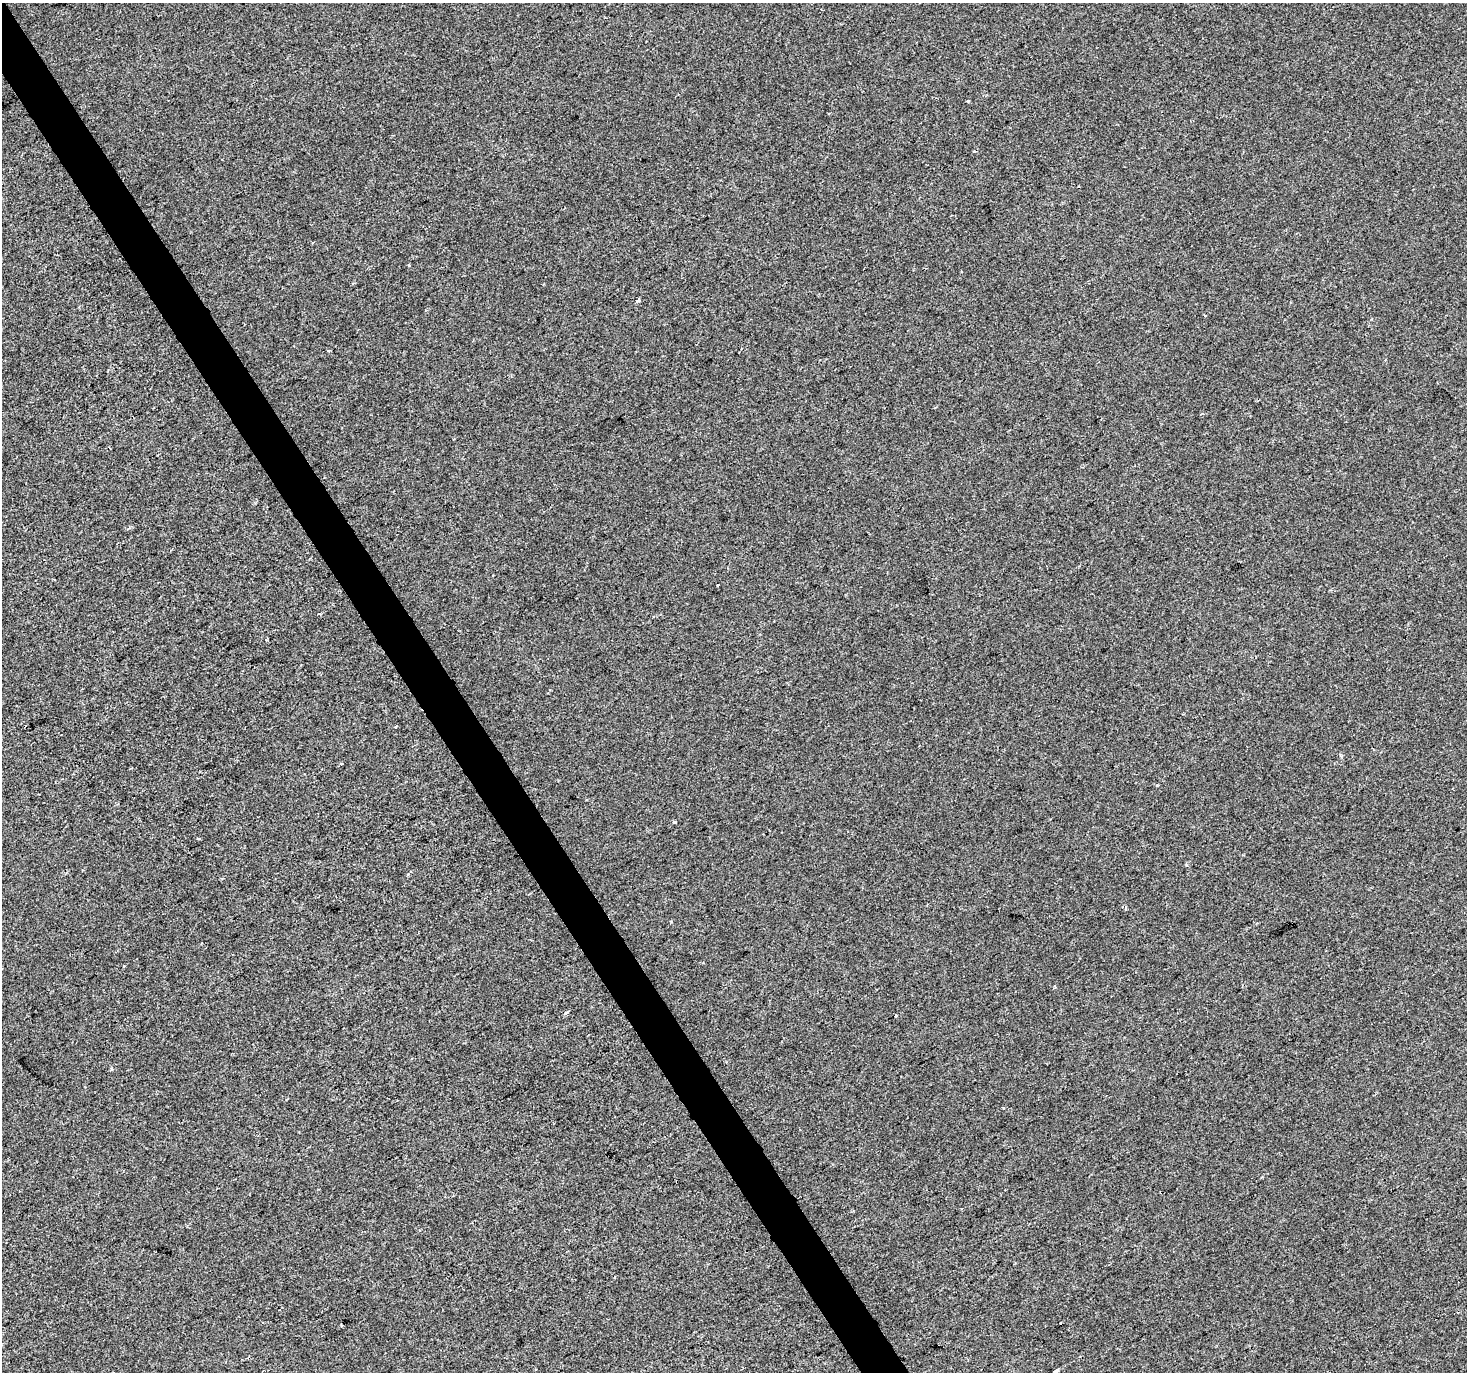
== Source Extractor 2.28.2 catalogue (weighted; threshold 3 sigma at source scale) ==
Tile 11 of 4 x 4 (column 3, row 3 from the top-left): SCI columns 2935-4399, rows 1545-2914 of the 5865 x 5769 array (HDU 1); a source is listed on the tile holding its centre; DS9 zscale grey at full resolution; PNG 1469 x 1374 px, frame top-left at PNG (2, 3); no overlay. Shown black and unused: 3% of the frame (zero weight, under 2 of 3 exposures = <1% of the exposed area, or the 3 px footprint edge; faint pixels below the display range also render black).
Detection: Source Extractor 2.28.2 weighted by HDU 2 'WHT'; one run over the whole footprint, this tile lists its part. Background -2.45e-04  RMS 0.0041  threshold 0.0186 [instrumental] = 3 sigma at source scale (4.5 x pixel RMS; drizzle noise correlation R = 1.50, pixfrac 1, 0.0396/0.0396 arcsec/px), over >= 5 px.
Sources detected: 20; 3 cosmic-ray / hot-pixel residue — not listed; the other 17 listed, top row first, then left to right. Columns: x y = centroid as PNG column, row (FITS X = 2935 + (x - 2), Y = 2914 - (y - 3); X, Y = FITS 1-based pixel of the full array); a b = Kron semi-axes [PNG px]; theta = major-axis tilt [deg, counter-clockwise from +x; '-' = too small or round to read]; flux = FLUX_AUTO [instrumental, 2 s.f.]
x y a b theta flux
968 101 4 3 - 0.38
313 243 3 2 - 0.5
409 266 3 3 - 0.96
638 300 4 3 - 1.6
1205 315 3 2 - 0.55
329 350 3 3 - 0.5
319 614 4 3 - 0.53
266 640 3 2 - 0.48
396 727 3 3 - 1
675 822 3 3 - 2.2
1125 908 5 3 - 0.49
566 1013 5 3 - 0.99
896 1015 3 3 - 2.8
111 1069 4 3 - 0.93
1003 1107 4 2 - 0.37
1060 1323 3 2 - 0.5
1056 1371 5 3 - 4.8
Isophote crosses this tile's border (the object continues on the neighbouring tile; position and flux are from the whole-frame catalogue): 1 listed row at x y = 1056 1371
Unlisted compact peaks at least as high as the median listed source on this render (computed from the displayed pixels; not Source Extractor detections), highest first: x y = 1157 785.